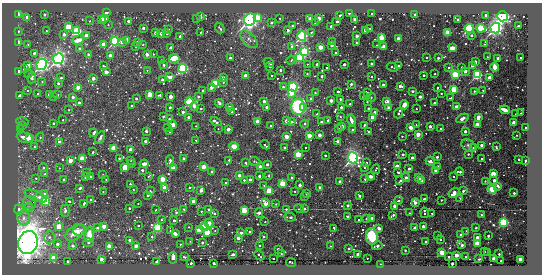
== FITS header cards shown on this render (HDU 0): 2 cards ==
NAXIS1  =                  540 / length of data axis 1
NAXIS2  =                  272 / length of data axis 2

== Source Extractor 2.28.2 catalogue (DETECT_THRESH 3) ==
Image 540 x 272 px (HDU 0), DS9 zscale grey, 1 PNG px = 1 image px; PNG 544 x 276 px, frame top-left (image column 1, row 272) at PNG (2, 3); each listed source drawn as its Kron ellipse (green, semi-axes under 4 px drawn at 4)
Background -39.9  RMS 200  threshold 595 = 3 sigma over >= 5 px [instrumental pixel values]
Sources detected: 556; of the 556, the 500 brightest by FLUX_AUTO listed and drawn (56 fainter detections omitted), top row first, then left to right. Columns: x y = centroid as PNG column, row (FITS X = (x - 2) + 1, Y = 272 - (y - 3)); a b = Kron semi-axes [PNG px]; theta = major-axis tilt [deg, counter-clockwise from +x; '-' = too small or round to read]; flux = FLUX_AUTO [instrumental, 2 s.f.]
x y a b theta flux
106 12 3 3 - 3.9e+05
349 13 3 3 - 5.3e+04
372 13 3 3 - 5.0e+04
19 14 4 3 - 2.8e+04
44 14 3 3 - 8.0e+04
340 15 3 2 - 2.5e+04
415 15 4 3 - 1.6e+04
486 15 3 3 - 1.4e+05
502 16 5 5 - 3.8e+06
27 17 3 3 - 1.7e+05
200 17 3 3 - 3.3e+05
258 18 3 3 - 2.9e+06
280 18 3 2 - 2.0e+04
319 18 3 3 - 3.0e+05
101 19 3 3 - 6.9e+05
105 19 3 3 - 4.5e+05
197 19 3 2 - 2.3e+04
310 19 3 3 - 4.5e+05
458 19 4 3 - 9.3e+04
250 20 6 5 - 6.4e+06
355 20 3 3 - 3.3e+05
90 21 3 2 - 1.2e+04
129 21 4 3 - 4.9e+04
337 21 3 3 - 9.1e+04
271 23 3 3 - 4.6e+04
315 23 3 2 - 1.3e+04
108 25 3 2 - 1.9e+04
292 26 3 3 - 3.3e+04
331 26 3 3 - 7.3e+04
518 26 3 3 - 3.9e+04
68 27 3 3 - 2.5e+06
143 28 4 3 - 1.4e+05
220 28 5 3 - 3.7e+04
370 28 3 3 - 3.8e+04
469 28 4 4 - 1.8e+06
481 28 4 3 - 2.2e+06
495 28 5 5 - 4.1e+06
169 29 3 3 - 3.0e+04
288 30 3 3 - 2.3e+05
366 30 3 3 - 5.0e+05
18 31 3 2 - 1.6e+04
46 31 3 2 - 2.3e+04
77 31 4 4 - 1.7e+06
201 32 3 2 - 1.4e+04
311 32 3 2 - 2.0e+04
156 33 3 3 - 2.0e+05
167 33 3 3 - 7.7e+04
448 33 3 3 - 1.8e+06
64 34 3 3 - 1.9e+05
161 34 3 3 - 2.0e+05
86 35 3 3 - 3.7e+05
472 35 3 3 - 3.9e+04
180 36 3 3 - 9.6e+04
302 36 4 4 - 2.1e+06
357 36 3 3 - 2.3e+05
381 38 3 3 - 1.1e+06
249 39 11 6 -47 5.2e+04
398 39 3 3 - 6.1e+05
78 40 6 3 18 1.7e+05
126 40 4 4 - 5.1e+04
115 41 4 4 - 2.0e+06
332 41 3 3 - 5.5e+04
19 42 3 3 - 4.9e+05
122 42 3 3 - 8.1e+04
138 42 3 3 - 5.0e+05
357 43 3 3 - 6.0e+04
28 44 3 3 - 2.7e+04
103 44 3 3 - 4.7e+05
485 44 4 3 - 2.3e+04
143 45 3 3 - 2.3e+04
332 45 3 3 - 2.8e+05
377 45 3 2 - 1.5e+04
136 46 3 3 - 4.2e+04
292 46 3 3 - 1.3e+05
171 47 3 2 - 4.1e+04
320 47 3 3 - 9.0e+05
384 47 3 3 - 7.0e+05
452 48 4 3 - 2.6e+05
80 49 3 3 - 1.4e+05
305 51 4 4 - 1.8e+06
34 53 3 3 - 5.7e+04
336 53 3 3 - 5.5e+04
147 54 3 3 - 4.3e+05
153 54 3 2 - 1.7e+04
89 55 3 3 - 1.5e+05
110 56 3 3 - 4.1e+05
300 57 3 3 - 3.7e+06
426 57 3 2 - 1.3e+04
487 57 3 2 - 1.3e+04
174 58 5 4 - 3.7e+05
230 58 3 3 - 8.6e+04
438 58 3 3 - 1.3e+04
498 58 3 3 - 2.3e+05
521 58 3 3 - 5.4e+04
58 59 5 5 - 4.5e+06
161 60 3 3 - 2.2e+04
291 60 4 4 - 1.5e+04
475 62 3 3 - 2.4e+05
269 63 5 3 - 4.2e+04
307 64 3 2 - 1.5e+04
317 64 3 3 - 1.1e+05
344 64 3 3 - 1.1e+05
371 64 3 3 - 9.7e+04
42 65 5 5 - 4.2e+06
164 65 3 3 - 8.3e+04
28 66 3 3 - 6.0e+05
104 66 4 2 - 1.8e+04
270 66 3 3 - 1.0e+05
398 66 3 3 - 1.1e+05
472 66 3 3 - 1.3e+05
392 67 6 2 -26 2.5e+04
462 67 3 2 - 4.2e+04
495 67 4 3 - 2.1e+05
326 68 3 2 - 1.9e+04
449 68 3 3 - 2.7e+04
24 69 3 3 - 5.6e+04
183 69 4 4 - 2.0e+06
147 70 3 3 - 1.2e+04
280 70 3 3 - 3.4e+04
18 71 3 3 - 1.1e+05
465 71 3 3 - 2.9e+05
106 72 3 3 - 4.8e+05
29 73 3 3 - 1.5e+04
307 74 3 3 - 2.8e+04
435 74 3 3 - 2.3e+04
272 75 3 3 - 3.1e+04
424 75 3 3 - 5.7e+04
455 75 4 3 - 1.5e+06
477 75 4 4 - 1.6e+06
246 76 3 3 - 6.8e+05
322 76 3 3 - 7.9e+04
372 76 3 2 - 1.6e+04
32 77 6 3 81 1.0e+05
170 77 4 3 - 1.7e+05
61 78 3 2 - 1.5e+04
93 78 3 3 - 2.7e+05
223 78 3 3 - 2.2e+05
490 78 3 3 - 5.4e+05
162 80 3 3 - 2.4e+04
42 82 3 3 - 1.6e+04
223 82 3 3 - 1.2e+04
58 83 3 3 - 8.2e+04
215 84 3 3 - 3.9e+06
351 84 3 3 - 9.3e+04
383 85 3 3 - 1.1e+05
400 86 4 3 - 1.5e+05
78 87 3 3 - 5.1e+05
211 87 3 3 - 1.9e+05
283 87 3 3 - 2.0e+04
293 87 4 4 - 1.9e+06
438 88 3 2 - 1.4e+04
454 89 3 3 - 2.2e+06
27 90 3 2 - 1.9e+04
203 90 3 3 - 4.4e+04
483 90 3 2 - 1.3e+04
338 91 3 3 - 1.9e+04
413 91 3 3 - 4.5e+04
474 91 3 3 - 2.8e+04
291 93 3 3 - 4.9e+05
315 93 3 2 - 1.5e+04
367 93 3 2 - 1.7e+04
441 93 3 3 - 3.7e+04
37 94 3 3 - 2.3e+04
150 94 3 3 - 1.4e+06
20 95 3 3 - 4.9e+04
49 95 3 3 - 3.8e+05
57 95 3 2 - 4.3e+04
160 95 4 3 - 7.0e+04
54 96 3 3 - 6.5e+04
364 96 3 2 - 1.2e+04
73 97 3 3 - 1.7e+05
170 97 3 3 - 4.1e+05
198 97 3 3 - 4.7e+04
371 97 4 4 - 1.3e+04
420 97 3 3 - 1.5e+05
136 98 3 3 - 5.2e+04
311 98 3 3 - 9.7e+04
450 98 3 2 - 2.5e+04
340 99 3 3 - 4.2e+04
331 100 3 3 - 2.7e+05
264 101 3 3 - 1.7e+05
190 102 4 4 - 1.9e+06
367 102 3 2 - 2.0e+04
387 102 3 3 - 1.8e+06
79 103 3 3 - 7.3e+04
219 103 4 3 - 1.4e+05
434 103 3 3 - 4.4e+04
350 104 3 2 - 3.4e+04
131 105 3 3 - 4.2e+04
404 105 4 3 - 1.4e+05
170 107 3 3 - 9.5e+04
195 107 3 3 - 2.4e+05
229 107 3 3 - 3.3e+05
267 107 3 3 - 2.9e+05
298 107 8 7 - 1.3e+06
341 107 3 3 - 9.6e+04
388 107 3 3 - 1.2e+05
457 107 3 3 - 5.5e+05
201 108 3 2 - 1.4e+04
304 108 3 3 - 8.2e+04
368 108 3 3 - 3.0e+04
416 109 3 2 - 1.7e+04
69 110 3 2 - 2.5e+04
505 110 5 3 - 2.5e+05
232 111 3 3 - 6.2e+04
183 112 3 3 - 1.1e+05
375 112 3 3 - 7.6e+04
399 113 5 3 - 7.2e+04
521 113 2 2 - 1.2e+04
317 114 3 3 - 1.8e+04
516 114 3 2 - 1.4e+04
163 116 3 2 - 1.6e+04
189 117 3 3 - 2.5e+05
340 117 3 3 - 1.4e+04
478 117 4 3 - 2.5e+05
373 118 3 3 - 1.0e+06
462 118 6 3 25 3.1e+05
169 119 3 2 - 1.8e+04
63 120 3 2 - 2.7e+04
328 120 3 3 - 7.9e+04
351 120 5 3 - 1.1e+05
216 121 6 3 -32 7.7e+04
257 121 3 3 - 6.6e+05
287 121 3 3 - 5.3e+05
23 122 6 3 -8 4.2e+04
291 122 3 3 - 7.4e+04
321 122 4 3 - 2.8e+04
53 123 3 3 - 5.0e+04
514 123 3 3 - 8.6e+05
305 124 4 3 - 4.1e+04
173 125 4 3 - 4.8e+05
364 125 3 2 - 1.4e+04
416 125 3 2 - 1.8e+04
477 125 3 3 - 5.7e+05
22 126 3 3 - 1.2e+04
196 126 3 3 - 1.6e+04
270 126 3 3 - 2.5e+04
342 126 3 3 - 4.6e+04
430 126 3 3 - 1.9e+05
411 127 4 3 - 9.3e+04
167 128 3 2 - 1.9e+04
526 128 3 3 - 7.6e+04
20 129 3 2 - 2.8e+04
218 129 3 2 - 1.2e+04
228 129 3 3 - 3.0e+05
338 129 3 3 - 4.0e+04
441 129 3 3 - 5.5e+04
352 130 3 3 - 5.1e+04
146 131 3 3 - 9.1e+04
465 131 3 3 - 1.2e+05
170 132 2 2 - 1.2e+04
369 132 3 3 - 7.5e+04
94 133 4 3 - 1.0e+05
418 134 4 3 - 6.0e+05
319 135 3 3 - 3.0e+05
517 135 2 2 - 1.4e+04
309 136 3 3 - 1.0e+06
402 136 3 3 - 2.3e+04
40 137 4 3 - 2.2e+04
287 137 3 3 - 5.6e+05
25 138 8 5 -10 1.7e+05
100 138 7 3 62 3.1e+04
29 139 3 3 - 5.7e+05
196 140 3 3 - 1.4e+04
59 141 4 3 - 7.6e+04
145 141 3 3 - 1.6e+05
338 141 3 3 - 4.0e+04
265 145 5 3 - 1.7e+05
482 145 3 3 - 2.3e+05
234 146 5 4 - 1.1e+05
469 146 8 5 -33 3.0e+04
35 147 3 3 - 7.5e+04
496 147 4 2 - 3.8e+04
114 148 4 3 - 1.7e+06
285 148 3 3 - 8.6e+04
305 148 3 3 - 1.9e+04
473 148 4 3 - 1.5e+04
131 150 3 3 - 8.4e+05
93 152 3 2 - 1.8e+04
298 154 3 3 - 1.7e+06
403 154 3 3 - 4.8e+04
468 154 4 4 - 1.6e+04
325 155 3 3 - 5.1e+04
437 157 3 3 - 2.2e+04
82 158 3 3 - 1.6e+06
119 158 3 2 - 4.0e+04
183 158 3 3 - 2.1e+04
353 158 5 5 - 4.7e+06
412 158 3 3 - 2.1e+05
481 158 3 3 - 1.7e+04
519 159 3 2 - 1.5e+04
130 160 3 3 - 2.3e+04
229 160 3 3 - 3.3e+04
70 161 3 3 - 5.0e+05
170 161 6 3 87 8.6e+04
255 161 6 3 -20 1.2e+04
430 161 4 4 - 6.8e+04
526 161 3 3 - 1.2e+05
367 162 4 3 - 1.8e+04
246 163 3 3 - 5.3e+04
132 164 3 3 - 4.9e+04
144 164 4 3 - 1.1e+05
267 164 3 3 - 1.3e+05
397 166 3 3 - 1.3e+05
438 166 3 3 - 6.1e+04
43 167 4 3 - 3.3e+04
125 167 3 3 - 2.4e+06
203 167 3 3 - 6.9e+05
260 167 3 3 - 6.3e+05
364 167 3 2 - 1.5e+04
59 168 3 3 - 1.3e+04
174 168 3 3 - 4.4e+05
409 168 3 3 - 9.1e+04
376 169 5 2 - 2.3e+04
142 170 3 3 - 1.2e+05
435 170 3 3 - 2.2e+05
212 172 3 3 - 1.2e+05
398 172 4 2 - 1.9e+04
460 172 4 3 - 6.4e+04
87 173 3 3 - 4.0e+04
45 174 3 2 - 3.8e+04
493 174 3 3 - 1.4e+06
103 175 3 3 - 1.6e+04
239 175 3 3 - 1.8e+05
90 176 3 3 - 5.7e+04
149 176 4 3 - 1.9e+04
259 176 3 3 - 1.0e+05
269 176 3 3 - 3.3e+04
453 176 3 3 - 2.0e+04
86 177 3 3 - 1.8e+05
370 177 4 3 - 4.6e+04
406 177 4 3 - 3.0e+04
36 178 3 2 - 2.3e+04
292 178 3 2 - 1.7e+04
419 178 3 3 - 1.3e+06
64 179 3 3 - 4.6e+04
106 179 3 2 - 2.0e+04
163 179 3 3 - 1.0e+06
365 179 3 3 - 6.8e+04
244 180 3 3 - 4.6e+04
250 180 3 3 - 2.8e+05
494 180 3 3 - 4.0e+04
339 181 3 3 - 7.4e+04
400 181 4 3 - 4.1e+04
422 181 3 3 - 1.0e+05
485 181 3 2 - 2.0e+04
226 183 3 3 - 5.4e+04
130 184 3 2 - 3.6e+04
282 184 3 3 - 1.9e+06
264 185 2 2 - 1.2e+04
300 185 3 3 - 2.2e+05
498 186 4 3 - 2.4e+04
189 187 3 3 - 2.7e+04
320 187 3 3 - 7.8e+04
80 188 3 2 - 3.8e+04
165 188 3 3 - 5.1e+05
492 189 5 3 - 2.2e+06
133 190 3 2 - 1.2e+04
201 190 3 3 - 2.5e+05
103 191 3 3 - 1.7e+04
150 191 3 2 - 1.6e+04
269 191 3 3 - 2.0e+06
295 191 3 2 - 2.1e+04
463 191 3 3 - 6.1e+04
306 193 3 3 - 5.7e+04
454 193 6 5 - 3.9e+05
514 193 3 2 - 6.9e+04
44 194 3 3 - 5.7e+04
148 195 3 3 - 8.0e+04
36 196 12 5 -23 6.8e+04
360 196 3 3 - 7.7e+04
39 197 3 3 - 8.3e+04
304 197 3 2 - 1.3e+04
460 198 3 2 - 1.8e+04
424 199 3 3 - 2.7e+04
91 200 3 2 - 1.7e+04
399 200 4 3 - 5.0e+04
441 200 3 2 - 2.4e+04
46 201 4 4 - 1.5e+06
69 201 3 2 - 4.0e+04
193 201 3 3 - 2.2e+05
29 203 6 6 - 3.5e+04
266 203 4 3 - 1.2e+06
415 203 4 3 - 3.8e+05
84 204 3 3 - 2.8e+04
138 204 3 2 - 1.7e+04
276 204 3 2 - 1.2e+04
348 205 3 3 - 8.5e+04
395 206 3 3 - 6.0e+04
29 207 4 4 - 4.5e+04
129 208 3 3 - 5.3e+04
19 209 5 4 - 4.0e+04
184 209 3 3 - 2.4e+04
209 209 3 3 - 6.7e+04
286 209 3 2 - 3.4e+04
299 209 5 3 - 1.2e+04
304 209 3 3 - 1.3e+05
156 210 3 3 - 1.6e+04
244 210 3 3 - 1.3e+06
65 211 6 4 89 4.1e+04
201 211 3 2 - 2.5e+04
176 212 3 2 - 2.8e+04
214 213 4 3 - 3.3e+04
259 213 4 3 - 2.1e+05
410 213 3 2 - 1.5e+04
425 213 5 3 - 3.8e+04
432 213 3 2 - 1.4e+04
393 215 4 3 - 5.9e+04
481 215 3 3 - 3.1e+04
348 216 3 3 - 4.4e+04
290 217 6 3 -6 3.6e+04
24 218 7 6 - 7.7e+04
372 218 3 3 - 3.8e+05
366 219 3 3 - 5.4e+04
161 220 3 2 - 1.5e+04
174 220 3 3 - 7.7e+04
359 220 3 2 - 1.5e+04
265 222 2 2 - 2.3e+04
503 222 4 4 - 2.0e+06
209 223 4 3 - 6.8e+05
138 225 3 2 - 1.3e+04
104 226 3 3 - 5.2e+05
423 226 3 3 - 1.6e+05
59 227 3 3 - 1.1e+06
157 227 4 4 - 1.9e+06
189 227 3 2 - 1.6e+04
204 227 4 4 - 1.6e+05
98 228 3 3 - 5.2e+04
334 228 3 2 - 1.3e+04
379 228 4 3 - 3.9e+04
415 228 3 3 - 4.6e+04
476 228 3 3 - 3.7e+04
200 229 4 3 - 4.3e+05
80 230 7 5 2 4.6e+04
170 230 2 2 - 1.2e+04
215 230 2 2 - 1.4e+04
466 231 3 2 - 1.4e+04
75 232 11 6 35 2.0e+05
207 232 3 3 - 1.3e+06
250 232 3 3 - 1.1e+05
241 233 3 3 - 1.2e+05
175 234 4 3 - 8.4e+04
89 235 7 5 81 1.7e+05
438 235 3 2 - 3.6e+04
461 235 3 3 - 1.1e+05
372 236 8 6 -85 6.3e+05
488 236 3 2 - 5.3e+04
49 237 6 5 - 3.2e+04
152 237 3 3 - 4.2e+04
264 237 3 3 - 5.2e+04
477 237 3 3 - 2.0e+05
238 238 3 3 - 2.3e+05
441 239 2 2 - 1.3e+04
130 240 3 3 - 1.2e+05
190 241 3 2 - 1.6e+04
28 242 12 9 76 2.0e+07
202 242 3 3 - 9.3e+04
426 242 3 3 - 5.1e+04
88 243 5 4 - 2.1e+04
58 244 3 3 - 1.1e+05
180 244 3 2 - 2.0e+04
477 244 3 3 - 1.6e+06
462 245 4 3 - 1.1e+05
73 246 3 3 - 8.6e+04
109 246 3 3 - 6.9e+05
136 246 3 3 - 2.8e+05
259 246 3 3 - 3.3e+04
330 246 3 2 - 1.2e+04
377 246 5 3 - 1.5e+05
349 248 3 3 - 4.3e+04
278 249 3 3 - 9.4e+04
405 250 3 2 - 2.9e+04
484 251 3 3 - 1.7e+04
442 252 3 3 - 7.9e+05
488 253 3 2 - 1.2e+04
233 254 3 3 - 1.0e+05
281 254 3 2 - 2.0e+04
358 254 3 3 - 3.9e+05
499 254 3 2 - 3.9e+04
259 255 5 2 - 1.2e+04
456 255 3 3 - 4.6e+05
185 257 3 2 - 2.1e+04
449 257 3 3 - 4.8e+04
465 257 3 2 - 1.5e+04
53 258 3 3 - 9.8e+05
173 258 6 3 81 4.1e+05
367 258 3 2 - 1.4e+04
101 259 3 3 - 3.6e+05
273 259 3 2 - 2.6e+04
479 259 3 2 - 1.2e+04
494 259 3 3 - 4.9e+05
520 259 3 3 - 6.3e+05
68 261 3 3 - 7.5e+04
157 261 3 3 - 2.0e+05
501 261 3 2 - 2.5e+04
291 262 5 3 - 2.2e+04
191 263 3 2 - 6.9e+04
214 263 3 3 - 2.2e+05
452 263 3 3 - 1.2e+05
381 264 3 2 - 4.0e+04
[56 fainter detections neither listed nor drawn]